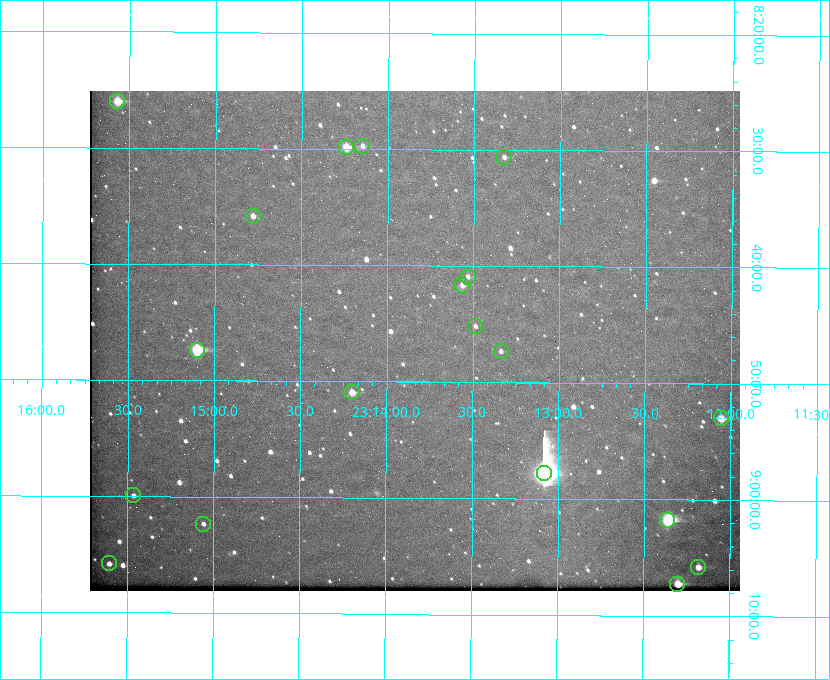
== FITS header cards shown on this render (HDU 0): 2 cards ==
NAXIS1  =                  650 / Width of table row in bytes
NAXIS2  =                  500 / Number of rows in table

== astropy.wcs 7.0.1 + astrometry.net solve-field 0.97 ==
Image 650 x 500 px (HDU 0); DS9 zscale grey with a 90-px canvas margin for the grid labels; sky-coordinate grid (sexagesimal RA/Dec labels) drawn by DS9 from the SOLVED WCS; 19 Tycho-2 reference stars matched to detected sources circled (green)
Header WCS: none
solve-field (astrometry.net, Tycho-2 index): SOLVED blind (the file carries no WCS)
Solved WCS: RA---TAN-SIP/DEC--TAN-SIP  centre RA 23:13:50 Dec +08:46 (348.46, +8.77 deg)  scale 5.16 arcsec/px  FOV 55.9' x 43.0'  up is +180 deg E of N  parity flipped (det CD > 0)
(file carries no celestial WCS; the grid is the blind solution)
Tycho-2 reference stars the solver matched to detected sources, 19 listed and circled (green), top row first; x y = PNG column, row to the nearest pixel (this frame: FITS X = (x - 90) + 1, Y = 500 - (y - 91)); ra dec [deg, ICRS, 3 dp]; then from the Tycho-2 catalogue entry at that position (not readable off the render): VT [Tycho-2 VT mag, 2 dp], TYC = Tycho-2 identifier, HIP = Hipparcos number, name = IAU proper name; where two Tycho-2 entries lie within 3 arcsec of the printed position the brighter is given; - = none
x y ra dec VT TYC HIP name
117 101 348.892 +8.433 9.72 1161-1320-1 - -
362 146 348.537 +8.495 12.00 1161-1453-1 - -
346 147 348.560 +8.498 9.78 1161-1619-1 - -
504 157 348.332 +8.510 12.18 1161-1418-1 - -
253 216 348.695 +8.597 11.30 1161-1571-1 - -
468 277 348.383 +8.682 11.92 1161-890-1 - -
462 285 348.391 +8.694 11.47 1161-728-1 - -
475 326 348.371 +8.753 12.36 1161-1249-1 - -
197 350 348.775 +8.789 8.97 1161-884-1 114784 -
501 351 348.335 +8.788 11.88 1161-938-1 - -
352 392 348.550 +8.849 10.80 1161-574-1 - -
721 418 348.014 +8.883 10.51 1161-1048-1 - -
544 473 348.271 +8.963 6.92 1161-1161-1 114608 -
133 495 348.866 +8.999 11.82 1161-694-1 - -
667 520 348.091 +9.029 8.14 1161-448-1 114562 -
203 524 348.765 +9.039 11.87 1161-1547-1 - -
109 563 348.901 +9.097 11.97 1161-534-1 - -
698 567 348.045 +9.096 10.97 1161-1179-1 - -
677 584 348.075 +9.120 9.77 1161-768-1 - -